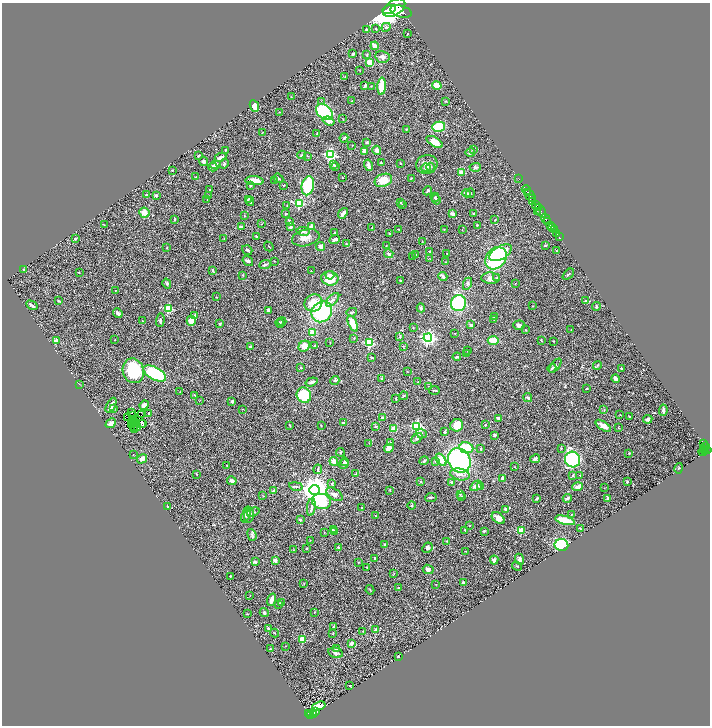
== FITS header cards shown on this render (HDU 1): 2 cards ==
NAXIS1  =                 1416
NAXIS2  =                 1447

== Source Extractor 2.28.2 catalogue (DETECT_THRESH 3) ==
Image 1416 x 1447 px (HDU 1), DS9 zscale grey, zoomed out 1/2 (1 PNG px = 2 x 2 image px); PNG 712 x 728 px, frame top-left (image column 1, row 1446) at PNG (2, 3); each listed source drawn as its Kron ellipse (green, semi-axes under 4 px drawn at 4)
Background 0.514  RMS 0.022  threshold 0.0649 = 3 sigma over >= 5 px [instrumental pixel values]
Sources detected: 438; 28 cannot appear on this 1/2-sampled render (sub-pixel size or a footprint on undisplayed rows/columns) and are neither listed nor drawn; the other 410 listed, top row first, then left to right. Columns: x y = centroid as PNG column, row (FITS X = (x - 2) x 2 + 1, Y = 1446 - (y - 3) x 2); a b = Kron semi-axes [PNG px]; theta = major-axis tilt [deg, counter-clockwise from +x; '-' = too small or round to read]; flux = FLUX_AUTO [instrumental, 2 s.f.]
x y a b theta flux
394 8 12 7 33 9000
389 9 7 2 17 2600
401 11 11 5 -16 2900
386 27 5 4 - 6.1
376 29 2 2 - 2.5
367 30 3 3 - 9.2
407 34 4 2 - 2.1
375 46 4 3 - 33
353 54 3 2 - 9.1
367 55 3 2 - 2.9
382 57 7 6 - 16
370 62 4 3 - 80
360 71 3 2 - 1.7
345 77 2 1 - 1.1
437 85 5 3 - 52
365 86 4 2 - 6
371 86 2 2 - 1.3
382 86 8 4 86 92
291 97 2 2 - 1.8
321 101 2 2 - 1.4
352 101 2 2 - 2.2
446 101 3 2 - 2.1
254 106 6 4 -65 33
279 112 3 2 - 1.5
324 112 10 6 -42 340
343 119 3 2 - 1.8
329 121 6 4 -20 24
439 127 6 5 - 130
406 129 3 2 - 2.1
262 133 3 1 - 1.5
317 133 2 2 - 2.4
344 138 4 3 - 7.1
367 142 4 3 - 5.6
435 142 9 4 -30 36
352 145 2 2 - 1.4
225 150 3 2 - 2
377 150 5 3 - 17
473 150 3 2 - 2.7
365 151 4 3 - 36
470 153 5 4 - 10
199 155 3 2 - 3.7
302 155 4 3 - 4.1
330 155 4 4 - 520
307 156 3 2 - 2.1
221 157 6 3 26 15
203 161 4 3 - 11
381 163 3 2 - 3.5
224 164 5 3 - 5.8
401 164 3 2 - 2.1
427 164 11 9 16 28
216 165 5 3 - 29
334 165 3 2 - 3.7
368 165 6 3 -76 15
335 166 4 3 - 5.2
213 167 5 3 - 18
430 167 4 3 - 4.6
475 167 6 4 4 6.5
426 168 5 4 - 8.7
173 170 2 2 - 2.4
461 172 3 3 - 29
195 177 2 2 - 1.5
342 177 2 1 - 1.8
278 178 5 4 - 6.2
411 178 3 2 - 2.3
519 179 2 1 - 20
383 180 9 6 21 62
254 181 9 4 -4 50
274 181 3 2 - 2.6
251 185 3 3 - 3.2
283 185 3 3 - 2.7
308 186 10 6 77 290
210 190 3 2 - 3.2
526 190 5 2 - 310
427 191 5 3 - 6.1
527 192 2 2 - 510
466 193 4 3 - 11
470 193 5 3 - 4.2
146 195 4 3 - 7.8
156 196 3 2 - 5.9
208 196 2 2 - 1.1
530 196 7 2 -57 540
435 197 5 3 - 6.9
532 198 2 1 - 97
207 199 2 2 - 1.2
248 199 3 3 - 4
436 200 5 3 - 6.8
250 201 4 3 - 4.4
400 202 3 3 - 7
533 202 3 2 - 130
299 203 3 3 - 270
287 205 3 2 - 1.6
402 205 3 3 - 3.3
536 205 2 2 - 150
538 207 4 1 - 280
537 211 2 1 - 12
541 211 8 2 -58 500
144 213 5 5 - 40
343 213 6 3 51 13
474 213 3 2 - 3.4
286 214 3 3 - 5.4
452 214 4 3 - 11
244 216 3 2 - 2.9
175 219 3 2 - 3.5
546 219 5 2 - 890
495 220 3 2 - 2
290 221 3 3 - 7
548 221 3 2 - 260
261 224 3 2 - 1.8
104 225 3 2 - 2.7
477 225 3 2 - 2
550 225 2 2 - 270
241 227 4 3 - 8.9
290 227 3 3 - 8.3
312 227 3 3 - 29
372 227 3 2 - 1.7
552 228 3 2 - 230
398 229 3 2 - 1.8
444 229 2 2 - 1.5
462 229 3 2 - 1.5
554 230 2 1 - 190
303 231 7 4 -10 15
334 233 3 2 - 2.3
556 233 3 1 - 92
389 234 3 3 - 3.1
256 236 2 2 - 3.3
559 237 2 1 - 43
224 238 3 2 - 2.1
306 238 14 8 14 31
75 239 2 2 - 4.1
335 239 5 3 - 14
422 241 3 2 - 1.5
346 244 3 2 - 2.8
269 246 5 1 - 2
386 246 3 2 - 1.6
545 246 4 3 - 3.9
320 247 5 4 - 17
166 248 3 2 - 1.6
247 250 5 3 - 5.9
556 250 2 2 - 1.2
430 251 3 2 - 4.1
501 253 12 6 30 79
389 254 4 3 - 9.7
447 254 2 2 - 1.4
416 255 3 2 - 2.7
412 257 2 2 - 1.7
496 258 12 9 50 360
430 259 3 2 - 1.7
248 261 6 3 -35 9.9
274 261 2 2 - 1.8
446 262 2 1 - 2.1
265 265 6 2 24 5.5
24 270 3 3 - 5.2
213 270 3 2 - 7.6
311 271 2 1 - 2.2
79 272 3 2 - 2.1
568 274 7 2 43 4.7
243 275 3 2 - 2
330 275 4 3 - 15
443 276 4 2 - 13
330 278 8 7 - 87
491 278 9 5 -2 27
496 278 4 3 - 4.3
401 281 2 2 - 3.2
167 283 5 3 - 4
467 284 6 4 65 8.3
515 284 2 1 - 1.5
115 290 2 1 - 1.1
216 297 3 2 - 2.5
333 300 8 4 46 17
58 301 2 2 - 2.9
585 301 2 2 - 3.5
313 303 9 8 - 57
458 303 8 7 - 270
32 305 6 2 -30 7.3
533 306 3 1 - 1.4
596 307 4 2 - 4.4
421 308 4 3 - 6.7
168 309 3 3 - 260
268 310 3 2 - 8.6
322 312 11 9 48 320
352 312 5 3 - 4.5
118 313 5 3 - 14
195 315 4 4 - 5.9
494 317 3 3 - 4.1
160 320 7 3 88 8
494 320 3 2 - 2.3
142 321 4 2 - 2.7
191 321 5 4 - 38
282 321 4 3 - 4.7
280 323 4 3 - 5.6
220 324 3 2 - 5
353 324 8 4 -65 83
471 325 3 3 - 8.8
519 325 6 4 2 9.2
413 327 2 2 - 1.6
525 330 3 3 - 2.9
571 330 2 1 - 1.3
313 333 4 4 - 38
455 333 2 2 - 1.5
400 337 4 3 - 3.7
354 338 2 2 - 2.4
428 338 4 4 - 1000
115 340 2 2 - 1.7
493 340 5 3 - 110
541 340 3 2 - 2.5
56 341 2 2 - 66
554 341 3 2 - 2.1
330 342 2 1 - 1.1
369 343 4 3 - 250
315 345 3 2 - 2.3
304 346 6 5 - 41
403 346 3 2 - 2
251 347 3 3 - 9.2
468 350 2 2 - 2.2
466 354 4 3 - 3.9
457 357 4 3 - 5.6
372 358 3 2 - 3.8
597 365 4 3 - 3.7
555 366 8 3 52 8.2
301 368 3 2 - 3.4
552 368 4 3 - 6.4
621 368 2 2 - 7.8
133 371 12 10 -70 220
407 371 2 1 - 1.2
155 373 12 6 -29 350
382 378 3 2 - 3.2
615 379 4 3 - 21
335 381 4 4 - 7.2
312 382 6 3 19 13
418 382 3 2 - 2.3
79 384 3 1 - 1.4
429 386 3 2 - 1.5
586 389 2 2 - 1.9
434 390 5 2 - 3.1
180 392 2 1 - 1.2
195 395 2 1 - 2.3
304 395 8 7 - 170
403 396 4 2 - 2.6
528 398 5 3 - 6.6
396 399 3 2 - 2.6
199 401 3 1 - 1.4
232 401 4 3 - 6.3
111 405 8 3 61 22
144 405 5 3 - 26
114 409 3 3 - 3.9
242 409 3 2 - 2.1
604 410 3 2 - 2
663 410 5 3 - 11
131 413 2 1 - 1.7
149 413 2 2 - 6.1
141 415 3 2 - 1.5
620 415 2 2 - 1.9
132 416 2 1 - 1.6
629 416 4 1 - 1.7
127 418 2 1 - 2.2
382 418 2 2 - 8.3
498 418 4 2 - 8.7
648 419 5 3 - 11
133 420 2 1 - 0.93
134 421 2 2 - 2.4
111 423 5 4 - 18
141 423 2 1 - 3.9
344 423 2 2 - 28
143 424 2 2 - 0.97
132 425 2 1 - 2.2
290 425 2 2 - 2.6
321 425 2 2 - 2.2
457 425 6 6 - 80
485 425 2 2 - 2.5
375 426 3 3 - 4.4
603 426 9 4 -33 26
134 427 2 1 - 0.75
417 427 4 4 - 420
138 428 2 1 - 2.1
618 428 3 2 - 1.9
135 429 2 1 - 0.86
394 429 4 4 - 31
445 432 4 3 - 5.6
421 434 5 4 - 9.8
495 435 3 2 - 10
417 438 6 4 41 9.5
390 442 3 2 - 2
369 443 3 2 - 1.7
703 443 3 2 - 120
705 446 3 1 - 48
389 448 5 4 - 34
466 448 7 5 -10 120
561 448 3 2 - 2.5
481 449 4 2 - 3.4
704 450 4 1 - 180
707 450 4 2 - 320
340 452 4 3 - 4
703 452 4 4 - 320
629 453 2 2 - 2.3
133 455 2 1 - 1.3
142 459 5 4 - 17
535 459 5 3 - 9.4
573 459 8 7 - 400
441 460 7 4 -52 57
459 460 12 10 -60 600
334 461 4 4 - 31
424 461 4 3 - 6.5
435 461 3 3 - 2.7
345 462 4 3 - 6.2
344 464 5 3 - 6.9
227 465 3 2 - 3.4
515 467 3 2 - 1.9
679 468 5 2 - 2.5
318 469 5 2 - 4.2
196 474 3 2 - 2.8
356 474 4 3 - 5.5
460 474 10 5 -12 22
573 475 3 2 - 3
580 475 2 1 - 1.6
503 479 3 3 - 26
232 481 5 3 - 19
421 482 3 2 - 2.9
451 482 4 3 - 6.1
627 482 3 2 - 6.3
332 484 3 3 - 3
296 486 7 3 -11 5.8
476 486 6 4 34 21
480 487 4 3 - 4.6
578 487 5 3 - 23
604 488 2 2 - 1
314 490 5 5 - 6200
390 490 3 2 - 1.9
273 491 4 3 - 10
334 494 9 5 -34 17
460 494 3 2 - 3.1
263 496 3 2 - 2.4
461 496 4 3 - 4
431 497 6 2 6 4.8
567 498 4 3 - 6.5
537 499 3 2 - 5
608 499 3 2 - 9.2
321 501 9 7 -9 190
412 505 4 3 - 3.6
167 506 2 2 - 2.3
311 507 9 4 82 12
362 508 3 2 - 3.6
506 509 3 3 - 18
253 512 6 3 22 4.7
246 514 8 4 71 9.3
572 514 3 2 - 4.2
249 515 8 5 82 13
375 516 3 2 - 2
498 518 7 5 -40 32
300 520 2 2 - 7.9
565 520 10 3 -16 150
470 526 2 2 - 1.6
580 528 2 1 - 2.4
333 530 3 3 - 4.2
465 530 3 2 - 3.3
335 531 4 3 - 4.5
484 531 4 3 - 5.2
521 531 3 3 - 130
324 532 2 2 - 1.4
252 535 6 4 -70 7.2
310 540 3 2 - 1.4
447 541 4 2 - 2.3
384 544 3 2 - 3.8
561 545 7 6 - 340
338 547 4 3 - 3.9
307 548 2 2 - 2.8
427 548 5 4 - 13
293 550 2 1 - 1.3
466 551 3 2 - 1.4
375 558 2 2 - 4
519 559 5 4 - 11
494 560 4 4 - 11
275 561 3 3 - 11
255 562 4 3 - 6.4
358 562 2 2 - 1.3
517 566 5 2 - 2.9
367 567 3 2 - 2.3
428 569 5 4 - 17
394 574 2 2 - 2
230 576 3 2 - 2.7
463 583 4 3 - 11
304 584 3 2 - 1.8
436 584 3 2 - 1.4
399 588 3 2 - 4.1
370 590 4 1 - 1.8
250 595 2 2 - 1.2
271 600 6 3 72 31
281 603 3 2 - 2.8
279 604 4 3 - 3.2
314 612 2 1 - 1.5
264 613 5 3 - 5.6
247 614 3 2 - 2
333 627 3 2 - 3.6
268 628 4 3 - 6.1
375 630 4 3 - 4.5
363 631 2 2 - 1.9
274 633 4 3 - 3.9
333 633 3 2 - 2.1
302 639 3 3 - 150
351 643 3 3 - 16
285 646 3 2 - 1.2
270 649 2 2 - 2.1
337 649 4 3 - 9.5
336 653 7 5 -12 12
398 656 3 2 - 4.4
350 686 2 2 - 3
319 706 7 3 18 82
316 712 3 2 - 6.3
309 713 4 2 - 55
313 715 4 2 - 5.8
311 716 2 2 - 110
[28 sub-pixel or undisplayed-footprint detections neither listed nor drawn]